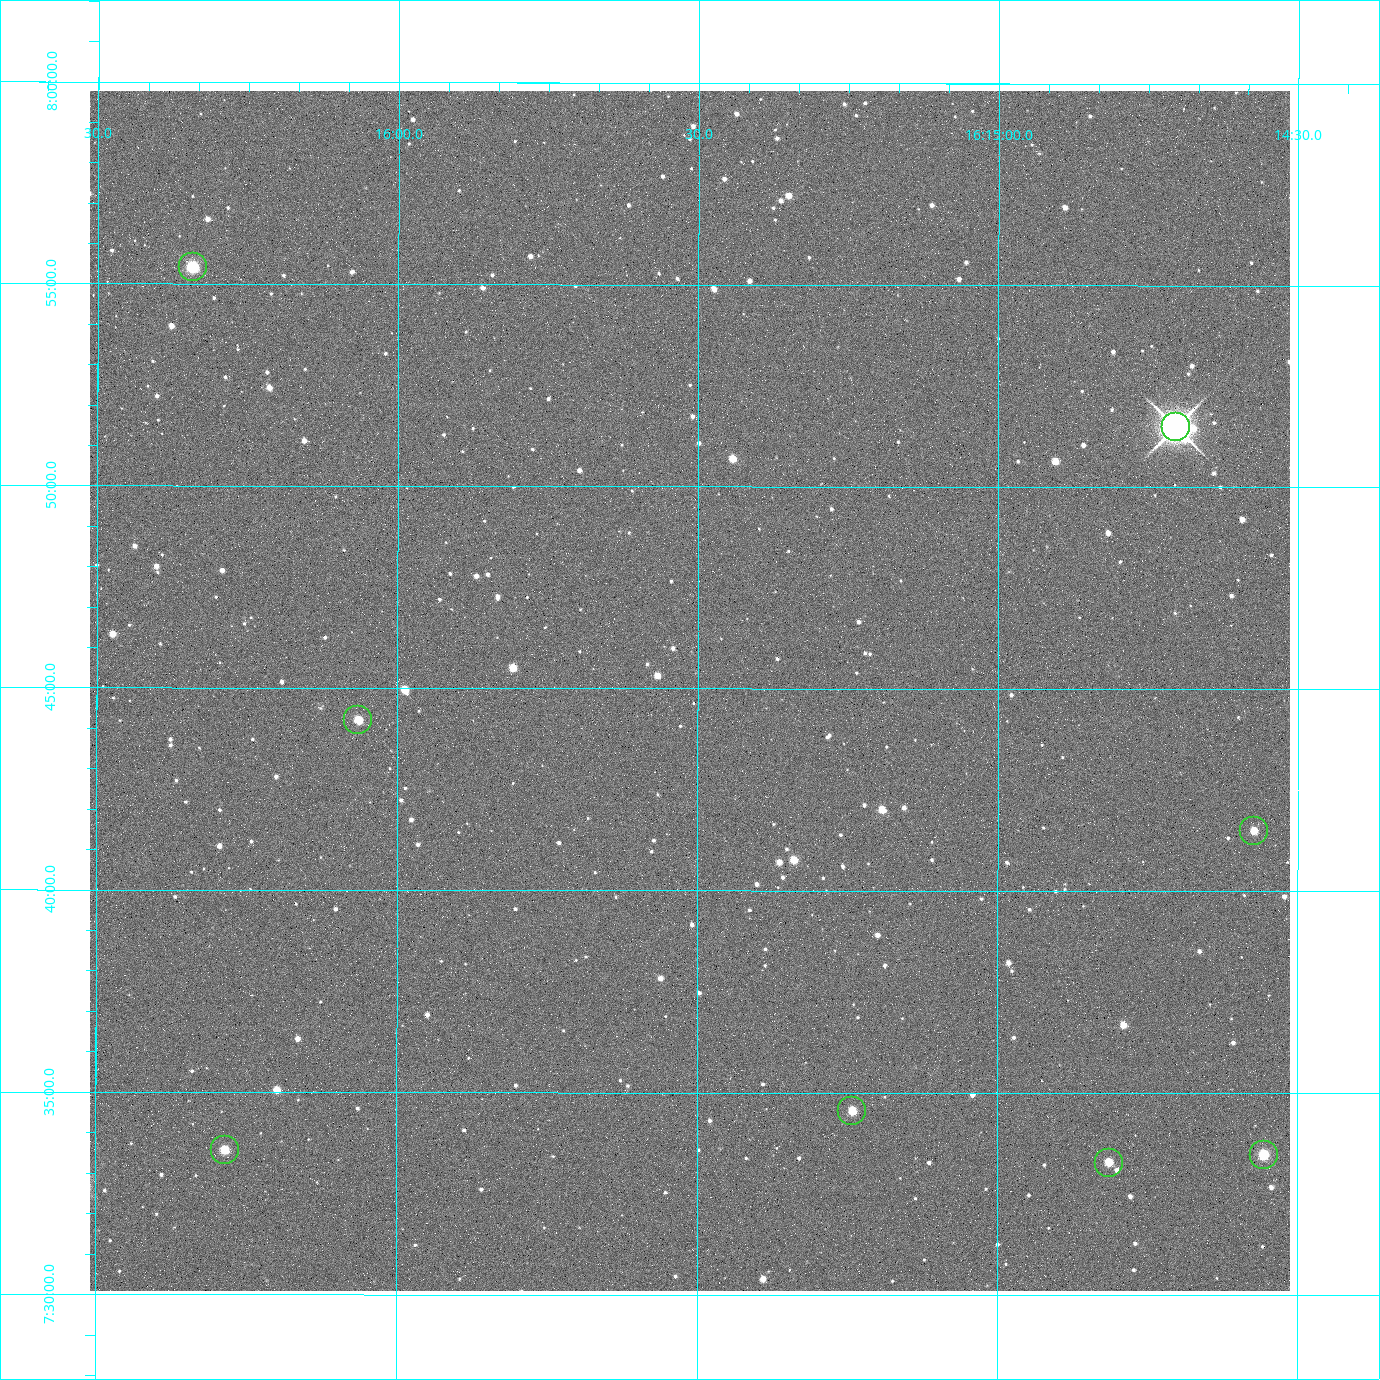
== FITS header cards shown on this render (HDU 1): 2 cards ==
NAXIS1  =                 2400 / Width of image data
NAXIS2  =                 2400 / Height of image data

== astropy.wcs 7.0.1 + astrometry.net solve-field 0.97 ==
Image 2400 x 2400 px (HDU 1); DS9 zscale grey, zoomed out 1/2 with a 90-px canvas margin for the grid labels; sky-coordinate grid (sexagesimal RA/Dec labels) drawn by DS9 from the SOLVED WCS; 8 Tycho-2 reference stars matched to detected sources circled (green)
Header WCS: RA---TAN/DEC--TAN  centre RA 16:15:31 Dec +07:45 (243.88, +7.75 deg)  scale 0.74 arcsec/px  FOV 29.6' x 29.6'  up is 0 deg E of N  parity normal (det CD < 0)
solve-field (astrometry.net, Tycho-2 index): VERIFIED the header's WCS against the Tycho-2 star catalogue (4 matches, 0 conflicts) and refined it, rather than solving blind
Solved WCS: RA---TAN-SIP/DEC--TAN-SIP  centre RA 16:15:31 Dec +07:45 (243.88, +7.75 deg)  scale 0.742 arcsec/px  FOV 29.7' x 29.7'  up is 0 deg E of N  parity normal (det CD < 0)
The solver's refit moves the header's centre by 2.8 arcsec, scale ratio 1.003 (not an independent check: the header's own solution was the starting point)
Tycho-2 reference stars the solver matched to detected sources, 8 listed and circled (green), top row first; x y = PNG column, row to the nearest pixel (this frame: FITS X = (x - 90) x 2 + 1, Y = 2400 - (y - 91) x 2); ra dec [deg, ICRS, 3 dp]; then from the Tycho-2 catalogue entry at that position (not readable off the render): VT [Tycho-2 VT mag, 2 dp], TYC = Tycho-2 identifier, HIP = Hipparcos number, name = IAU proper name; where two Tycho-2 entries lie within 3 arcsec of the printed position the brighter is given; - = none
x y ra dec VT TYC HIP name
192 268 244.086 +7.924 10.10 946-635-1 - -
1176 428 243.676 +7.858 6.72 946-1598-1 79608 -
358 720 244.016 +7.737 11.56 946-881-1 - -
1254 832 243.643 +7.692 11.91 946-916-1 - -
852 1112 243.810 +7.576 11.94 946-1047-1 - -
224 1150 244.071 +7.560 11.55 946-984-1 - -
1264 1155 243.639 +7.558 10.81 946-1083-1 - -
1109 1163 243.703 +7.555 12.21 946-959-1 - -